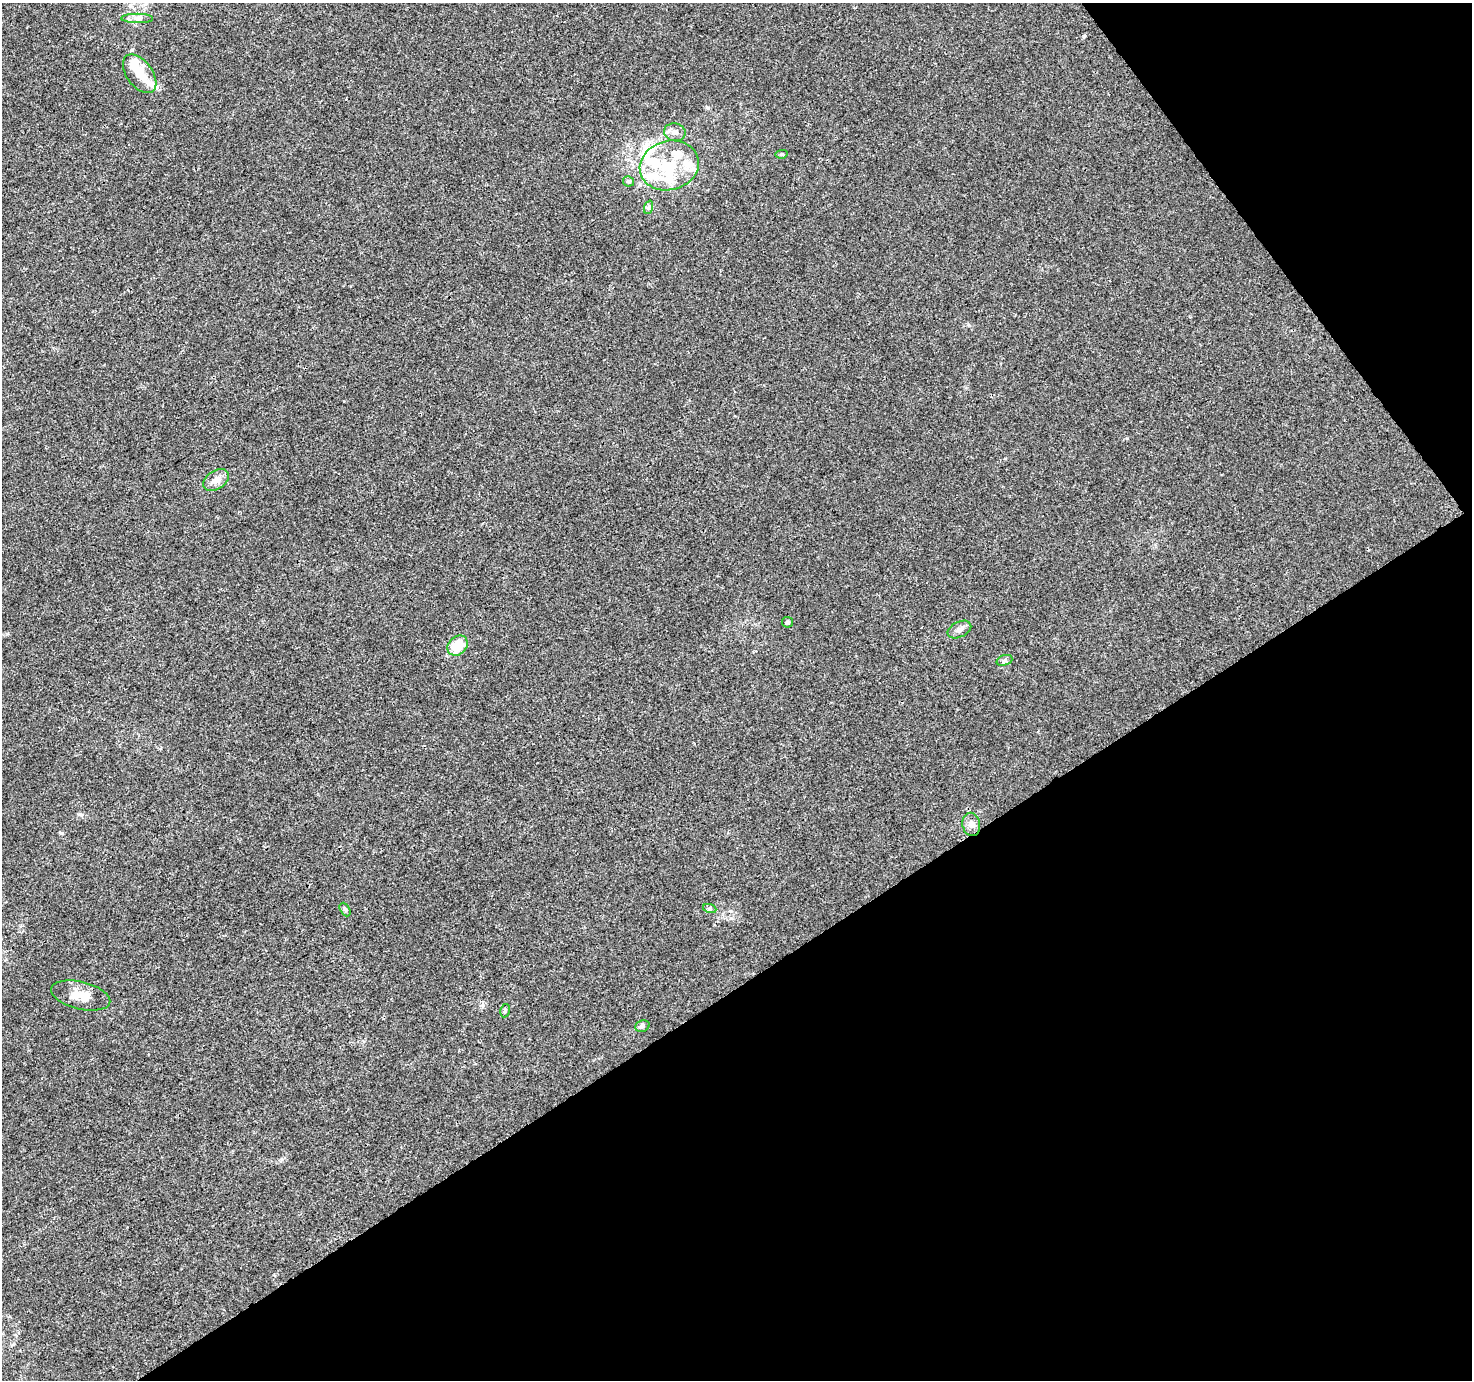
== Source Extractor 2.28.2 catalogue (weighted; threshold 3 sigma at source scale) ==
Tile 12 of 4 x 4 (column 4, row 3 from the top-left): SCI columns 4459-5928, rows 1536-2913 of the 5982 x 5889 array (HDU 1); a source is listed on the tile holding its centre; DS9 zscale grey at full resolution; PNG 1474 x 1382 px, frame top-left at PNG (2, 3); each listed source drawn as its Kron ellipse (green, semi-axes under 4 px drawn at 4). Shown black and unused: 34% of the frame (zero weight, under 3 of 4 exposures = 5% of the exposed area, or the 3 px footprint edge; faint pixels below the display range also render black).
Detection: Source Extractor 2.28.2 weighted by HDU 2 'WHT'; one run over the whole footprint, this tile lists its part. Background 0.00969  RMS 0.0027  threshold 0.0121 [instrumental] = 3 sigma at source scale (4.5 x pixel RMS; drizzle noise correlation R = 1.50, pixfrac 1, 0.0396/0.0396 arcsec/px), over >= 5 px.
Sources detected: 26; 3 inside a brighter object's white glare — neither listed nor drawn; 5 inside a brighter listed object's ellipse — not listed separately; the other 18 listed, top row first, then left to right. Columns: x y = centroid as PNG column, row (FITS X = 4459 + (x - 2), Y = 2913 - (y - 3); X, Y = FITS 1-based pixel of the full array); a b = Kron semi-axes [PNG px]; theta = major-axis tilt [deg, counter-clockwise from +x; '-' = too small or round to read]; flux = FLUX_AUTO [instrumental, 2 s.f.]
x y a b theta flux
137 18 16 4 0 1.2
140 74 22 13 -54 5.2
675 132 11 9 -10 1.5
782 154 6 4 11 0.34
669 165 30 24 16 14
629 181 5 5 - 0.74
649 207 7 4 71 0.53
216 480 14 9 33 2.3
787 622 5 5 - 0.55
959 629 12 7 26 1.4
458 646 11 9 45 6.7
1004 660 8 5 20 0.61
971 824 12 9 -79 1.5
345 909 7 4 -62 0.46
710 909 7 4 -20 0.47
81 996 30 13 -14 4.8
505 1011 7 4 80 0.41
642 1026 7 5 22 0.55
Unlisted compact peaks at least as high as the median listed source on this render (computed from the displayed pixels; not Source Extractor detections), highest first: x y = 1084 36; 61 833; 1127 438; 968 324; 1005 458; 708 108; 81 815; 344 401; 483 1005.